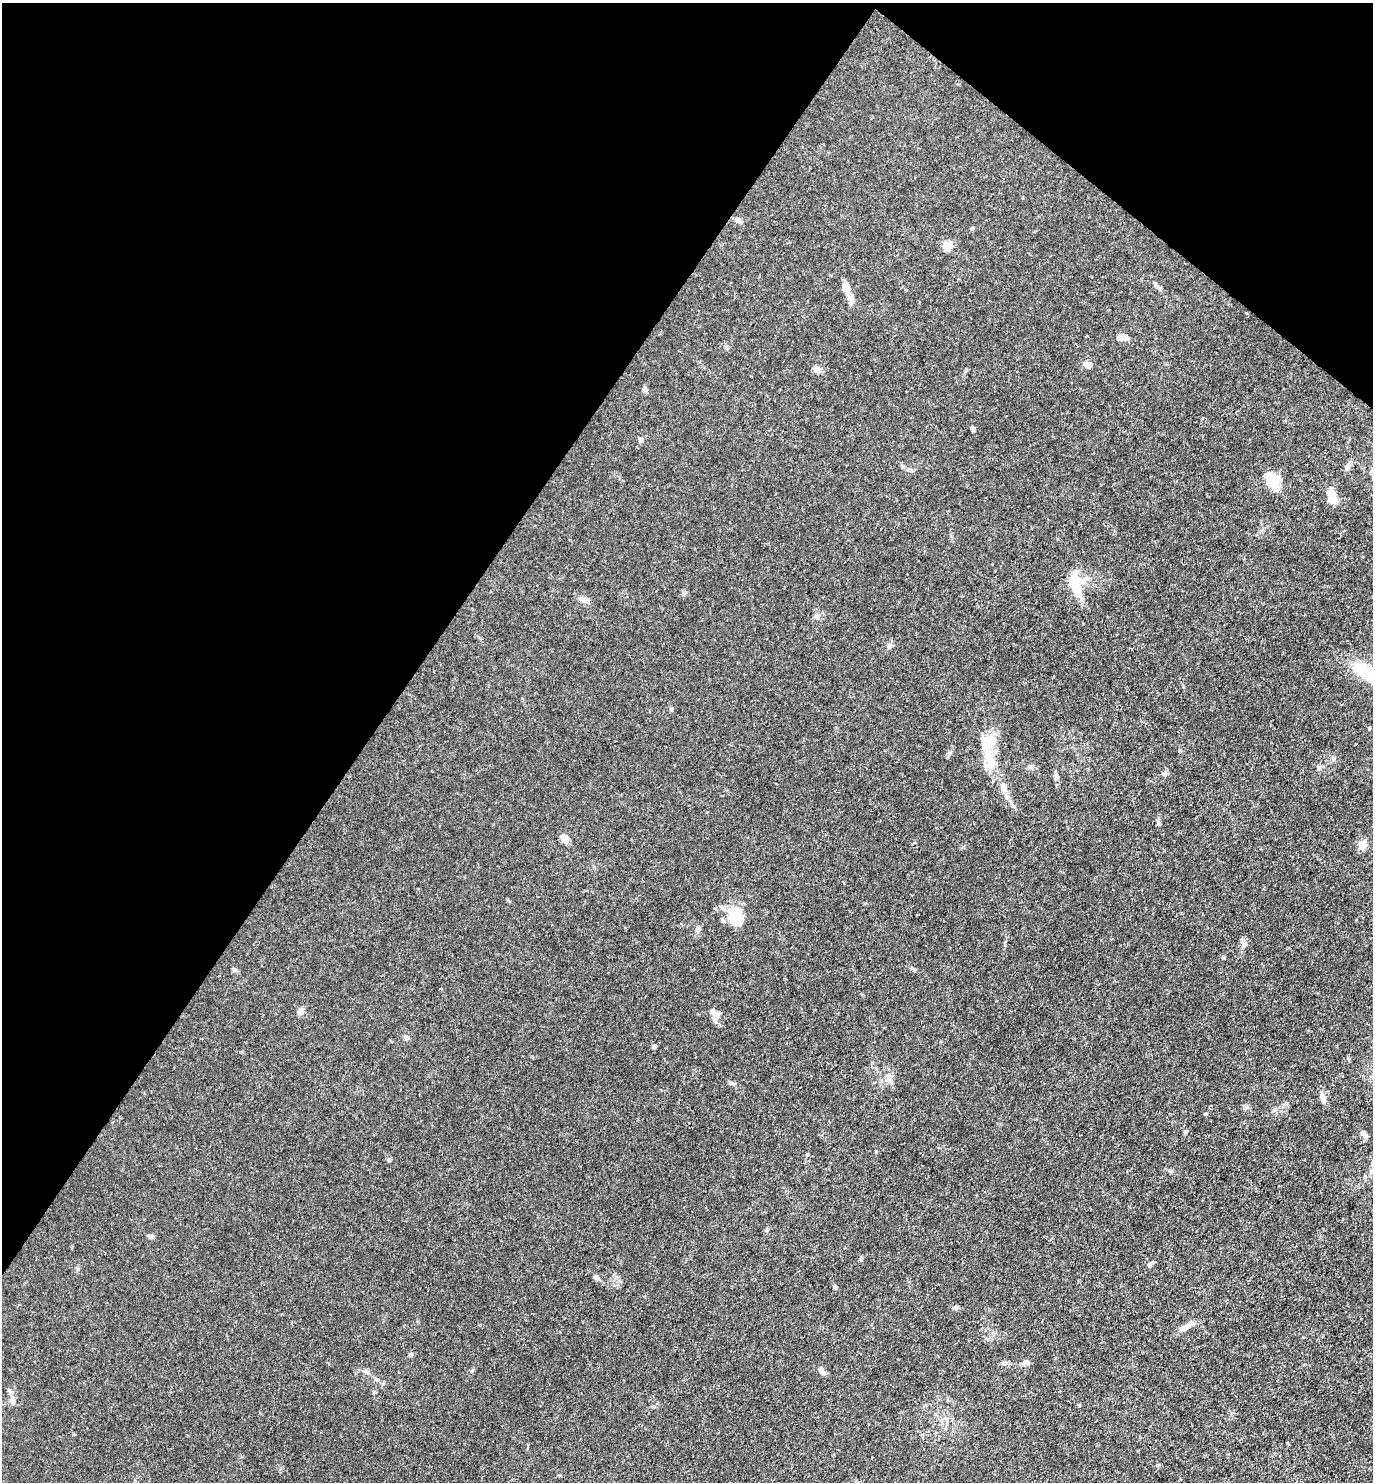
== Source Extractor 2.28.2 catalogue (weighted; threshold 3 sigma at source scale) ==
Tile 2 of 4 x 4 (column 2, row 1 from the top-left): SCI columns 1663-3033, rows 4440-5919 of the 5925 x 5919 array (HDU 1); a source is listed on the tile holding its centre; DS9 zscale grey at full resolution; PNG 1375 x 1484 px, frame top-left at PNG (2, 3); no overlay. Shown black and unused: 33% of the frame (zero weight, under 3 of 4 exposures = <1% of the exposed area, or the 3 px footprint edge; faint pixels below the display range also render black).
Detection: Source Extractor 2.28.2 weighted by HDU 2 'WHT'; one run over the whole footprint, this tile lists its part. Background 0.0243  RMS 0.0028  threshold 0.0126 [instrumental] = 3 sigma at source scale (4.5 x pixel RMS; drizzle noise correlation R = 1.50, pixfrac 1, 0.05/0.05 arcsec/px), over >= 5 px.
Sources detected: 60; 1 inside a brighter object's white glare — not listed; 3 inside a brighter listed object's ellipse — not listed separately; the other 56 listed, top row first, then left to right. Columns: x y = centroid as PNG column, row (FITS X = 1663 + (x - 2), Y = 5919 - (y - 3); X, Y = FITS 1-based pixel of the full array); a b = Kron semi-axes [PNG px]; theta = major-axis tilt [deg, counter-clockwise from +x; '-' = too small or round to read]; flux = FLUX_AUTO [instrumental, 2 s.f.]
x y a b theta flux
739 220 9 6 -24 0.88
972 228 6 3 71 0.26
947 246 5 5 - 13
1160 289 6 6 - 0.51
848 293 28 8 -71 3.2
1123 338 13 6 -5 2
727 348 6 4 -70 0.39
1088 365 9 7 -28 1.5
816 369 6 6 - 2.4
973 429 5 4 - 0.7
640 440 7 6 - 0.65
903 466 6 5 - 0.49
1347 467 11 6 54 1
1273 481 20 12 -69 6.1
1332 496 19 10 -69 3.2
1076 586 32 9 -73 7.1
584 599 14 6 -17 1.7
817 616 8 7 - 0.85
889 646 8 6 64 0.83
1372 674 44 16 -25 14
1369 728 4 3 - 0.24
990 759 30 11 -81 7.4
1319 767 6 5 - 0.52
1165 773 7 6 - 0.81
1056 776 10 5 -89 0.79
1004 787 10 7 -82 1.4
565 839 12 7 -59 1.9
1362 845 5 5 - 9.6
735 912 20 17 -2 6.5
1244 944 8 7 - 1.2
1223 957 5 4 - 0.32
235 970 7 5 -14 0.56
300 1011 8 6 70 1.5
716 1014 13 6 -35 1.2
406 1038 7 7 - 0.65
654 1046 5 5 - 0.6
731 1083 7 4 -1 0.48
1323 1098 16 7 -75 1.5
1245 1107 7 6 - 0.69
1274 1110 6 4 18 0.42
1364 1134 12 6 -59 1.1
807 1154 4 4 - 0.31
1372 1171 8 7 - 1.1
151 1236 8 5 -8 0.75
1149 1265 6 5 - 0.45
596 1278 7 6 - 0.72
835 1287 5 5 - 0.55
955 1308 8 5 16 0.67
1186 1326 22 7 34 2.1
410 1355 5 5 - 0.69
1004 1363 9 4 -8 0.62
1026 1363 9 7 13 0.86
821 1370 8 7 - 0.88
366 1372 10 4 -30 0.65
10 1391 8 3 -45 0.51
653 1407 5 4 - 0.34
Isophote crosses this tile's border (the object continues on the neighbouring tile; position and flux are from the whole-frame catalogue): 2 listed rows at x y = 1372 674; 1372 1171
Unlisted compact peaks at least as high as the median listed source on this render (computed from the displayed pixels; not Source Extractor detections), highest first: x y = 388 1160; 1186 1131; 1205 1114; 949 754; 1170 1171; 861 1259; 374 1392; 471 1371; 876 1151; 767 1230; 1286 1103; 963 847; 644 389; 912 968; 683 594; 671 709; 1157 1465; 508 900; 78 1269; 1180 750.